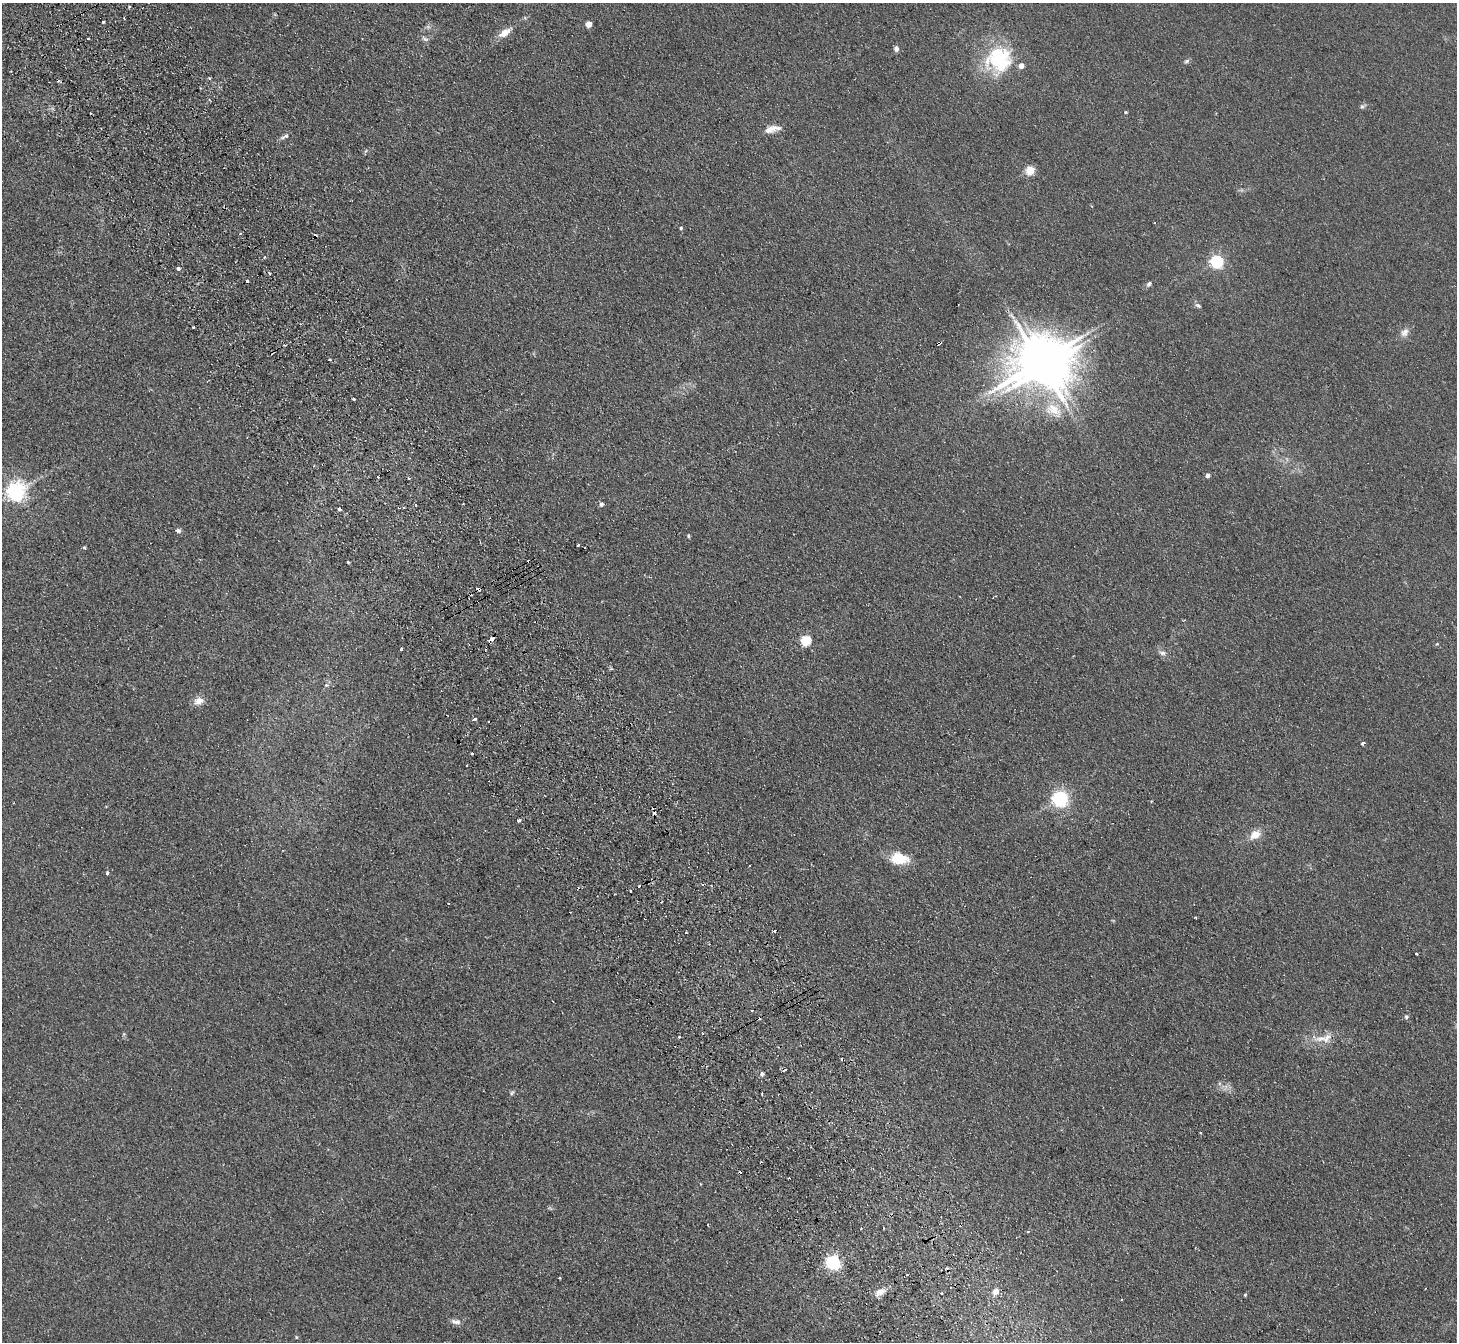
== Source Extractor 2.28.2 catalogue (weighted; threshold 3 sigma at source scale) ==
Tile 11 of 4 x 4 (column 3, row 3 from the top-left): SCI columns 2964-4418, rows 1534-2873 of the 5926 x 5882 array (HDU 1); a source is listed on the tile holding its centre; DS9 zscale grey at full resolution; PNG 1459 x 1344 px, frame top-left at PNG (2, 3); no overlay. Shown black and unused: <1% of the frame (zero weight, under 2 of 3 exposures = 3% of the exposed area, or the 3 px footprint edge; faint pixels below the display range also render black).
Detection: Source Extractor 2.28.2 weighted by HDU 2 'WHT'; one run over the whole footprint, this tile lists its part. Background 0.106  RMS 0.012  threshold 0.0521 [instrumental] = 3 sigma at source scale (4.5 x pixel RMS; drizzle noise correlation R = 1.50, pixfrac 1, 0.05/0.05 arcsec/px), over >= 5 px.
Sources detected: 99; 1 inside a brighter object's white glare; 18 cosmic-ray / hot-pixel residue — not listed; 3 inside a brighter listed object's ellipse — not listed separately; the other 77 listed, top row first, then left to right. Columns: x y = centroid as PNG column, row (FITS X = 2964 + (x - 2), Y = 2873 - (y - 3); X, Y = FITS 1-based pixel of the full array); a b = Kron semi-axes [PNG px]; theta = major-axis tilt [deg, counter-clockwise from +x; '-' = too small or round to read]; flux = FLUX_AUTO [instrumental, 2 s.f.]
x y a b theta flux
129 6 3 2 - 1.7
103 22 3 3 - 2.6
589 24 5 4 - 15
505 33 19 9 34 12
425 39 9 5 -25 3
896 49 7 5 90 4
1000 57 41 26 -74 73
1187 61 8 5 27 2.2
209 78 4 3 - 1.3
1362 106 6 5 - 2.2
1125 112 4 3 - 1.1
771 129 17 8 23 9.7
286 136 8 6 17 3.2
1030 170 5 5 - 52
1154 222 3 2 - 1.7
681 228 4 4 - 1.8
240 233 3 3 - 2.9
315 236 5 4 - 2
265 257 4 3 - 1.1
1217 261 6 6 - 190
178 268 3 3 - 14
247 281 3 3 - 5.7
1149 284 8 5 60 2.6
1198 305 9 5 -22 2.7
193 327 3 3 - 2.9
1405 332 13 9 57 7.3
939 343 5 3 - 17
329 360 3 3 - 1.9
1040 362 18 12 37 5000
354 399 3 3 - 3
1053 409 26 16 -24 31
1208 475 4 4 - 4.7
378 477 3 2 - 2.7
409 478 3 3 - 1.7
16 491 7 6 - 530
601 504 5 4 - 3.6
416 505 3 3 - 1.2
340 509 4 3 - 5
178 531 7 5 -18 2.8
688 536 5 3 - 1.4
578 545 3 3 - 5.4
84 547 4 3 - 1.5
348 562 3 3 - 1.2
478 589 4 3 - 8.8
1184 620 4 2 - 0.89
492 639 5 3 - 19
806 640 5 5 - 85
401 649 3 2 - 2
1162 653 10 6 -6 3.7
326 685 6 4 46 1.9
198 701 11 8 26 9.3
475 719 4 3 - 6.2
1363 743 4 3 - 7.7
471 753 3 2 - 1.3
1060 798 6 6 - 340
519 820 3 3 - 6.9
1255 834 12 9 37 14
899 858 23 14 -8 26
107 873 3 3 - 4.2
630 890 3 2 - 1.9
774 931 4 3 - 3.5
752 1011 2 2 - 1.3
1406 1017 5 4 - 2.1
679 1037 3 3 - 4.1
1327 1038 17 10 44 12
762 1074 5 5 - 3.5
512 1093 6 5 - 1.9
762 1093 4 2 - 0.97
1200 1133 3 2 - 1.2
1028 1231 4 3 - 1.3
833 1262 6 6 - 260
559 1278 3 3 - 1.8
996 1291 7 7 - 7.5
880 1292 13 7 23 9.4
1245 1295 4 3 - 1.4
456 1322 14 6 -10 4.9
296 1337 5 3 - 1
Overlapping masked pixels (flux is a lower limit): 5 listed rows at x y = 315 236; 939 343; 1040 362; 478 589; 492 639